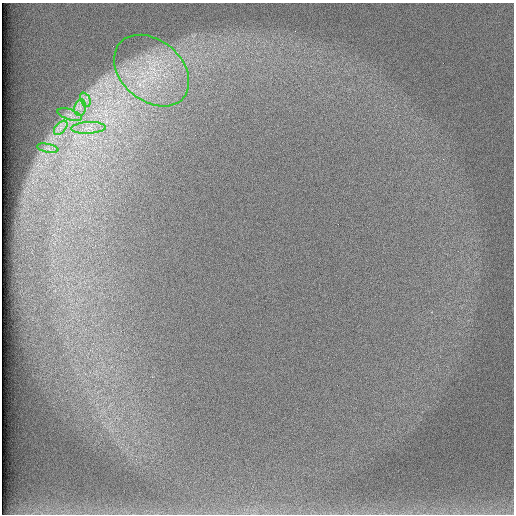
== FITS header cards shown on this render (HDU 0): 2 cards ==
NAXIS1  =                  512 /
NAXIS2  =                  512 /

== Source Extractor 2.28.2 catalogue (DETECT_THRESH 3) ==
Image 512 x 512 px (HDU 0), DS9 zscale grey, 1 PNG px = 1 image px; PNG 516 x 516 px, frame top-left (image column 1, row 512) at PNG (2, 3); each listed source drawn as its Kron ellipse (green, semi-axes under 4 px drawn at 4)
Background 97.3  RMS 2.8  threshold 8.39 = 3 sigma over >= 5 px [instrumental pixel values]
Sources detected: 7; all 7 listed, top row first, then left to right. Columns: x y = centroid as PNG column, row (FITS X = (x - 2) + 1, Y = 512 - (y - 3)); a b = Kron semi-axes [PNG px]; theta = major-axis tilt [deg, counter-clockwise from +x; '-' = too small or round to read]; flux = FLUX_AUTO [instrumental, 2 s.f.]
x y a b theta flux
152 71 42 30 -41 17000
85 100 7 5 -65 650
80 108 8 6 80 860
70 115 12 5 -17 910
61 128 8 5 46 820
88 128 17 6 2 1700
48 148 11 3 -11 470